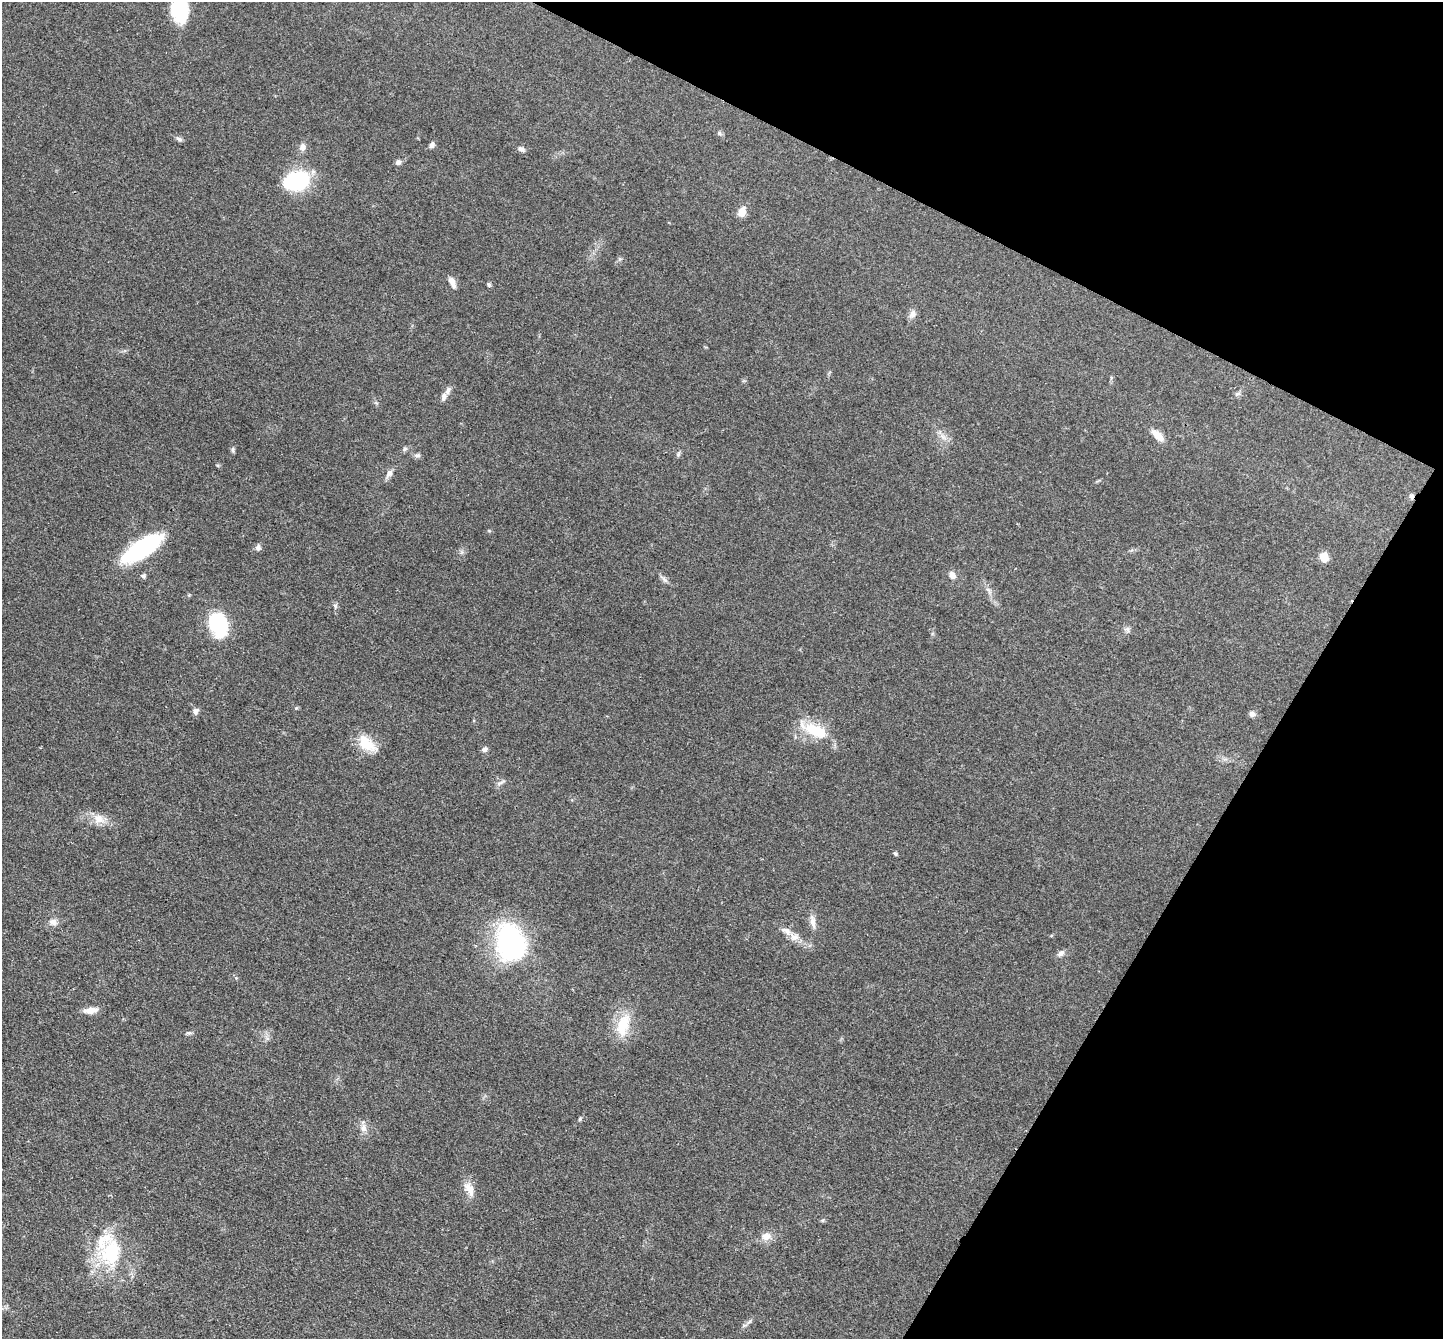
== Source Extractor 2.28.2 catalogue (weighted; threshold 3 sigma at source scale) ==
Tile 8 of 4 x 4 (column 4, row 2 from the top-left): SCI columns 4326-5766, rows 2819-4155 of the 5767 x 5775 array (HDU 1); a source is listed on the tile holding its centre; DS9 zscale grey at full resolution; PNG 1445 x 1341 px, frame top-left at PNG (2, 2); no overlay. Shown black and unused: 24% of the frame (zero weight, under 3 of 4 exposures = <1% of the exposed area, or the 3 px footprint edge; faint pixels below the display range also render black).
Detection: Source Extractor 2.28.2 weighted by HDU 2 'WHT'; one run over the whole footprint, this tile lists its part. Background 0.0996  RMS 0.006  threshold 0.027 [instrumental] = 3 sigma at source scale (4.5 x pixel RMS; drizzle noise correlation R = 1.50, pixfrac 1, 0.05/0.05 arcsec/px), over >= 5 px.
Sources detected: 62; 2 inside a brighter object's white glare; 1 cosmic-ray / hot-pixel residue — not listed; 4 inside a brighter listed object's ellipse — not listed separately; the other 55 listed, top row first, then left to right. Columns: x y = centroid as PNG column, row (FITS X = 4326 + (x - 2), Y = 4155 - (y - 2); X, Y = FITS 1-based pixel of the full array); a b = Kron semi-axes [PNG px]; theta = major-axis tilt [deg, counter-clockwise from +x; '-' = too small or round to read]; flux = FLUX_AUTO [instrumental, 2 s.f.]
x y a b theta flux
180 9 27 18 82 26
719 133 6 5 - 1.1
179 139 10 5 -34 1.6
432 145 8 6 62 2
302 147 10 8 87 2.9
521 149 9 6 -33 1.9
398 162 6 6 - 1.8
298 180 17 15 30 59
742 212 11 7 69 6.2
451 281 10 6 -62 3.8
489 284 5 5 - 1.2
912 314 11 7 61 3
1111 378 6 4 73 0.78
1238 394 9 4 9 1.1
444 397 10 6 80 2.4
1157 435 17 8 -44 6.3
942 436 7 4 -71 1.9
405 449 6 5 - 1.4
233 450 8 4 83 1.1
678 454 7 5 48 1.1
417 455 9 6 -1 1.6
389 473 11 7 55 2.8
258 547 9 6 87 1.9
142 548 45 16 34 61
1324 557 6 5 - 20
952 575 10 7 -58 2.9
143 576 6 5 - 1.4
664 579 14 5 -44 2.1
988 590 10 5 -62 2
335 606 9 4 82 1.2
218 624 23 15 -67 45
1127 629 7 5 -89 1.5
296 708 5 4 - 0.69
195 711 9 7 75 2.2
1252 714 8 7 - 2.1
816 731 31 15 -23 22
366 744 26 14 -38 14
484 749 8 6 23 1.8
500 783 13 4 31 1.8
99 819 16 11 -24 7.2
895 854 6 4 -66 0.89
53 922 11 9 -14 3.3
813 922 19 7 -80 3.8
794 937 13 10 -19 4.9
511 943 23 18 -79 140
1061 953 10 7 43 2.2
91 1010 16 7 8 5.7
623 1025 29 15 74 19
189 1033 9 4 0 1.2
580 1119 5 4 - 0.86
363 1128 11 9 -59 3.6
469 1189 21 9 -63 6.6
823 1220 6 3 70 0.69
766 1236 14 10 17 5.3
111 1252 38 29 67 40
Isophote crosses this tile's border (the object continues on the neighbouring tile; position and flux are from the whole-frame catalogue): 1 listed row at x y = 180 9